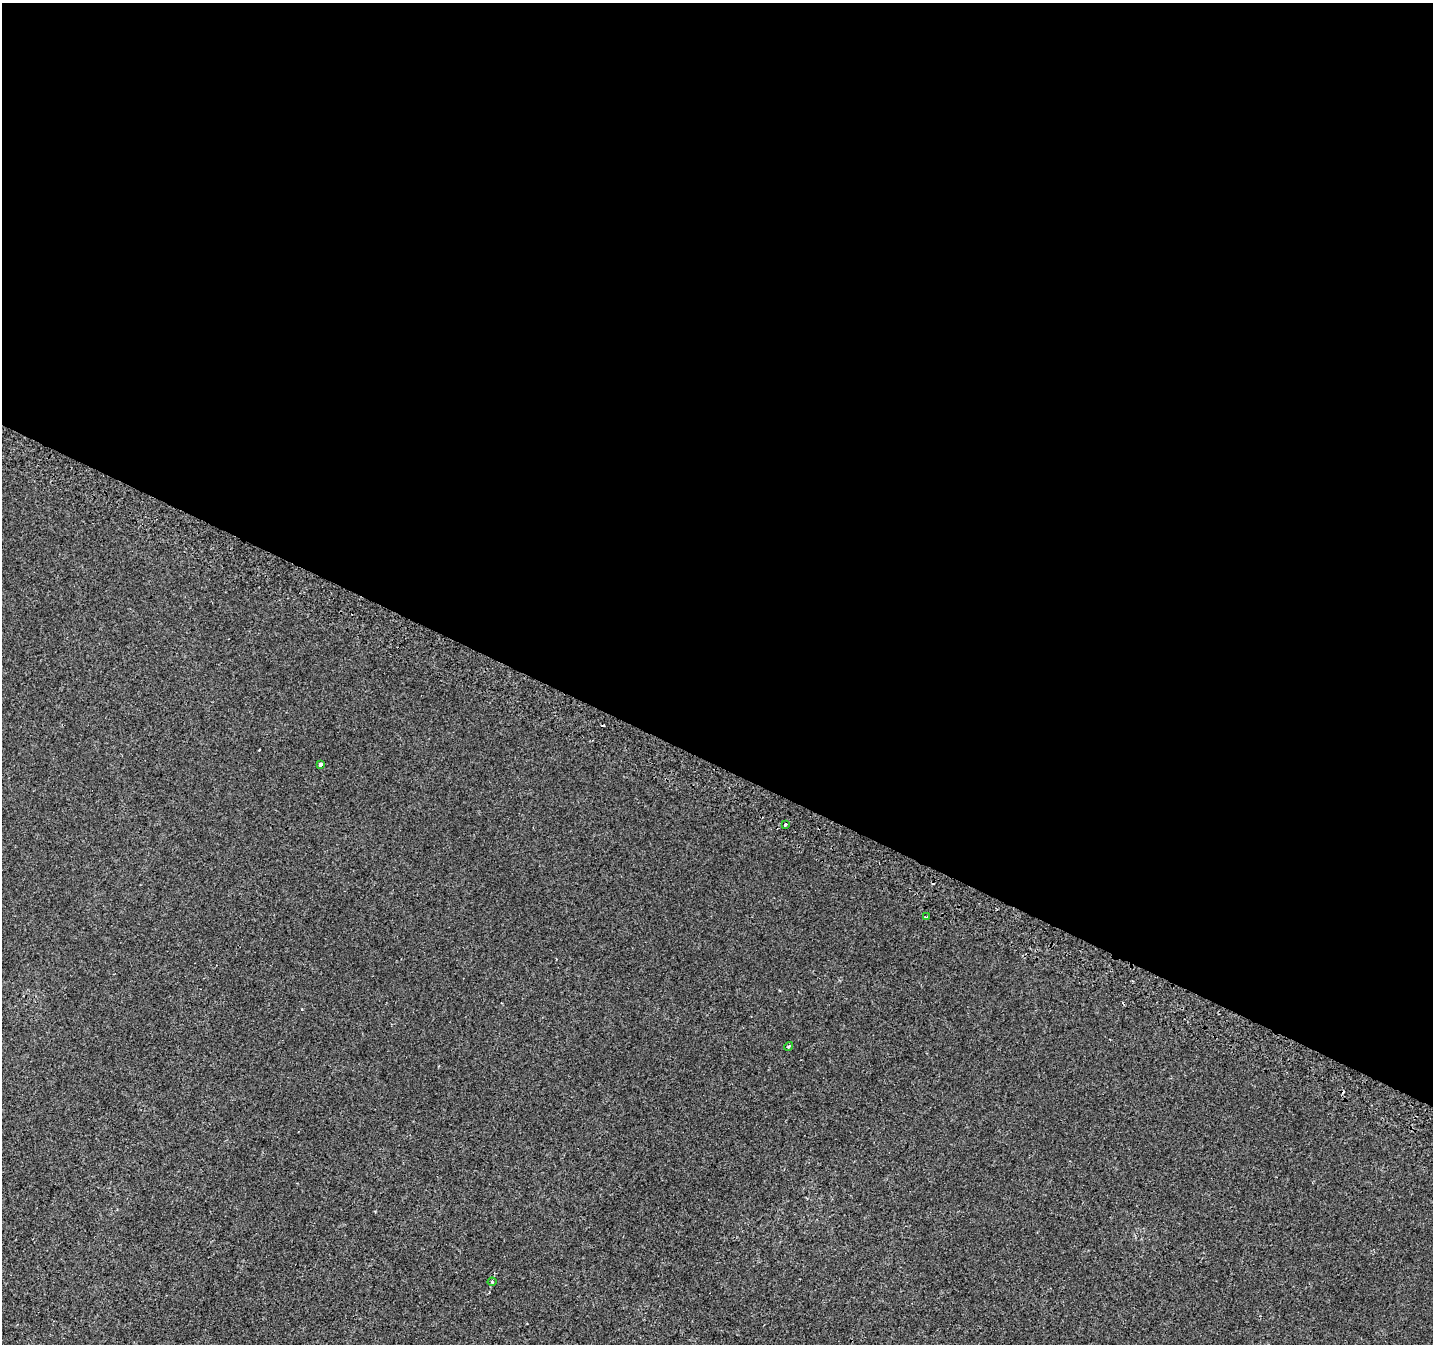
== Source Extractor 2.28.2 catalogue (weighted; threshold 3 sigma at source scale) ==
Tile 3 of 4 x 4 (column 3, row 1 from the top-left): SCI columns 2891-4321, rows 4330-5671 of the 5773 x 5911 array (HDU 1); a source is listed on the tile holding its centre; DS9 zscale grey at full resolution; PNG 1435 x 1346 px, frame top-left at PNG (2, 3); each listed source drawn as its Kron ellipse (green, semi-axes under 4 px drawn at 4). Shown black and unused: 57% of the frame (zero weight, under 2 of 3 exposures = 2% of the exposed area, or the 3 px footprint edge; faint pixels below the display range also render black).
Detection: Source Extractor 2.28.2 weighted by HDU 2 'WHT'; one run over the whole footprint, this tile lists its part. Background 1.45e-04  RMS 0.0028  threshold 0.0125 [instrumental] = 3 sigma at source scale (4.5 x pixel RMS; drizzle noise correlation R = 1.50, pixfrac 1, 0.0396/0.0396 arcsec/px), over >= 5 px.
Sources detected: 8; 3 cosmic-ray / hot-pixel residue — neither listed nor drawn; the other 5 listed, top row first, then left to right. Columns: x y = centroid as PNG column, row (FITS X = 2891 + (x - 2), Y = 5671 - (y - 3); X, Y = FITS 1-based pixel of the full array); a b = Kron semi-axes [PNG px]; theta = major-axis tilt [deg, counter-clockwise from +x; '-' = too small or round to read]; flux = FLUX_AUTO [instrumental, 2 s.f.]
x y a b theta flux
320 764 4 3 - 1.2
785 824 3 3 - 1.6
926 917 3 2 - 0.53
789 1046 5 3 - 0.3
492 1282 4 4 - 0.34